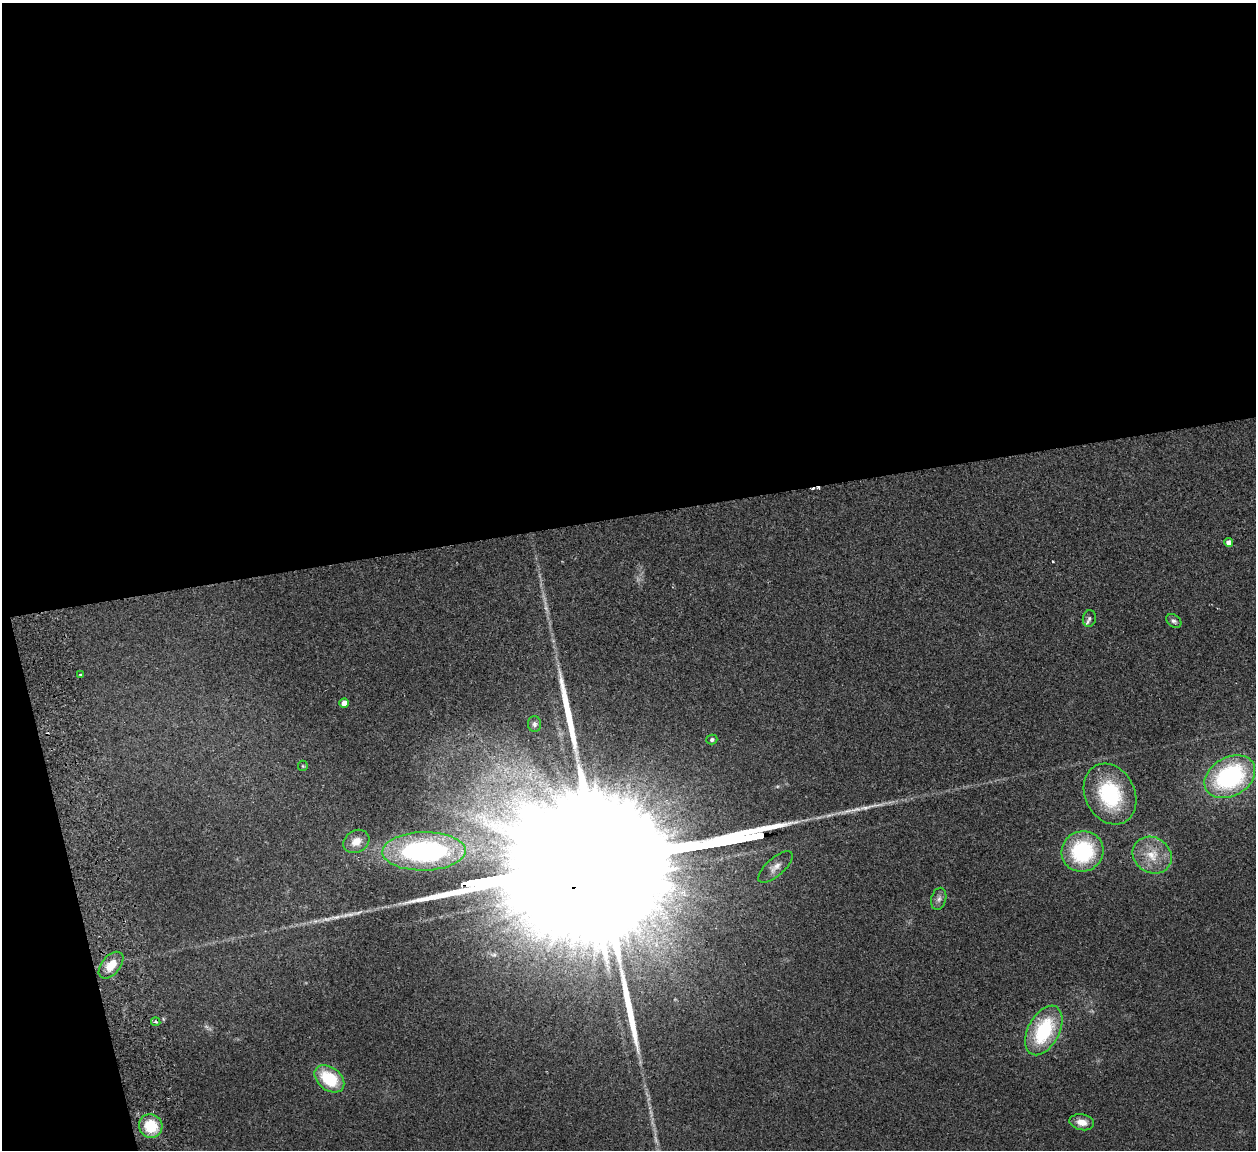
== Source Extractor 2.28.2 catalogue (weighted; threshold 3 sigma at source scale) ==
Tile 1 of 4 x 4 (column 1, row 1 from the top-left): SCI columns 57-1310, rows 3608-4755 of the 5132 x 5030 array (HDU 1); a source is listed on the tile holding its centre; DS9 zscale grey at full resolution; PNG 1258 x 1152 px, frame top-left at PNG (2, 3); each listed source drawn as its Kron ellipse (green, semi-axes under 4 px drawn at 4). Shown black and unused: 47% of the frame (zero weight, under 2 of 3 exposures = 3% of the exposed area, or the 3 px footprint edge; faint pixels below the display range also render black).
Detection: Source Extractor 2.28.2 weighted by HDU 2 'WHT'; one run over the whole footprint, this tile lists its part. Background 0.176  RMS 0.011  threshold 0.0488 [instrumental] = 3 sigma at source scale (4.5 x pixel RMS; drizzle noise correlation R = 1.50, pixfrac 1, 0.05/0.05 arcsec/px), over >= 5 px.
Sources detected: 29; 1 too faint to see at this stretch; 1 inside a brighter object's white glare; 3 cosmic-ray / hot-pixel residue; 2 long thin detections or spike segments (spike, bleed or trail) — neither listed nor drawn; the other 22 listed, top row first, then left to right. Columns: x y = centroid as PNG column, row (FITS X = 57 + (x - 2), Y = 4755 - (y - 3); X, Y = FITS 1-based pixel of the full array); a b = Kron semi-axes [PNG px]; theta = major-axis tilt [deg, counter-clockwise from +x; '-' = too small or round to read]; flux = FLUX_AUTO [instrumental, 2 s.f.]
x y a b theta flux
1229 542 4 4 - 7.1
1089 618 8 6 78 3.3
1174 621 8 6 -34 3
80 675 3 3 - 1.6
344 703 5 4 - 8.1
534 724 8 6 -89 3.1
712 740 5 4 - 2.5
303 766 5 5 - 1.2
1230 777 27 19 30 150
1110 794 32 25 -64 82
356 841 14 11 31 13
424 851 41 19 1 210
1082 851 21 20 - 92
1152 855 20 17 -34 24
775 867 21 9 42 8.6
939 899 11 7 75 4.6
111 965 16 9 50 17
156 1022 5 3 - 1.5
1044 1030 27 15 62 80
329 1079 17 11 -37 49
1082 1122 12 8 -11 10
151 1126 12 11 - 36
Overlapping masked pixels (flux is a lower limit): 1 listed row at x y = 424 851